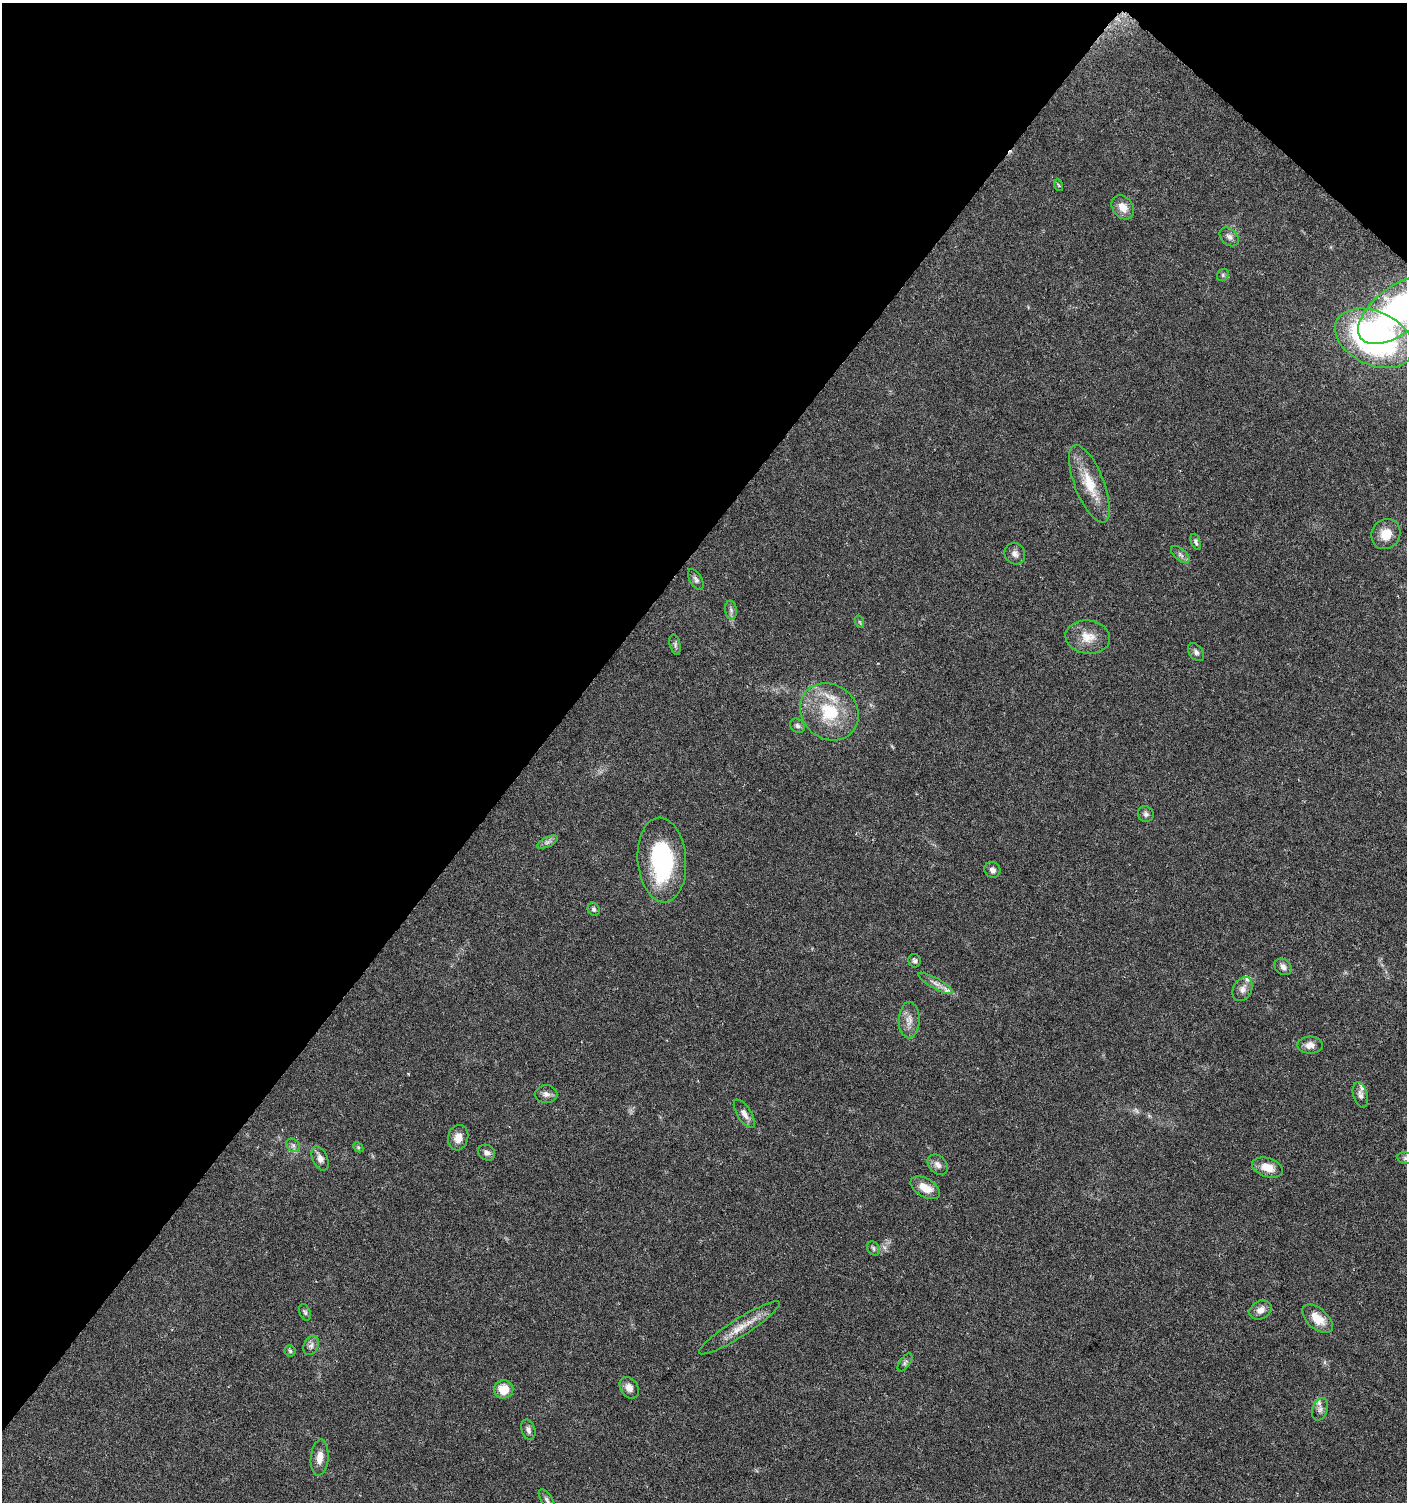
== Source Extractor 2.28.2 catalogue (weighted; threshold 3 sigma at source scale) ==
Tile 2 of 4 x 4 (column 2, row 1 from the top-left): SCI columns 1645-3049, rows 4504-6003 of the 6032 x 6014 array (HDU 1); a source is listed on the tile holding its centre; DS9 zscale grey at full resolution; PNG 1409 x 1504 px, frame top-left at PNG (2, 3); each listed source drawn as its Kron ellipse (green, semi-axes under 4 px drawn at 4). Shown black and unused: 40% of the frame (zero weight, under 5 of 9 exposures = <1% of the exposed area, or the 3 px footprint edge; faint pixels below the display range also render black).
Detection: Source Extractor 2.28.2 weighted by HDU 2 'WHT'; one run over the whole footprint, this tile lists its part. Background 0.0275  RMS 0.0024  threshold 0.00979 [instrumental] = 3 sigma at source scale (4.09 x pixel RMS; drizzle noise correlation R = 1.36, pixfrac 0.8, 0.0396/0.0396 arcsec/px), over >= 5 px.
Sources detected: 61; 1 too faint to see at this stretch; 1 inside a brighter object's white glare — neither listed nor drawn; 3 inside a brighter listed object's ellipse — not listed separately; the other 56 listed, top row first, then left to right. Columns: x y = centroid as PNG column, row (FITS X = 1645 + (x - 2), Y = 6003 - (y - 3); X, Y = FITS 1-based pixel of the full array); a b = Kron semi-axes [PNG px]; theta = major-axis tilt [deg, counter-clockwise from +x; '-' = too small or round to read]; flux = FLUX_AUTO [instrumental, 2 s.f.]
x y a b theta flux
1058 185 6 3 -69 0.29
1123 207 13 10 -52 2.2
1229 237 11 8 -44 0.98
1223 275 6 5 - 0.42
1398 310 47 23 37 49
1374 338 41 26 -25 63
1089 484 41 14 -68 6.7
1386 534 15 14 - 3.5
1196 542 8 4 -69 0.52
1015 554 11 10 - 1.1
1180 555 11 6 -42 0.75
696 579 11 6 -59 0.71
731 610 9 6 -81 0.72
860 622 6 4 -70 0.31
1088 637 22 16 -7 3.7
675 645 10 5 -76 0.57
1196 652 10 6 -55 0.81
829 712 31 27 -40 12
797 726 8 6 -37 0.61
1146 814 8 7 - 0.67
547 842 11 5 27 0.78
662 860 42 24 -85 22
992 870 8 7 - 0.92
594 909 7 5 -59 0.57
915 961 7 6 - 0.51
1283 967 9 7 -40 0.89
936 983 20 5 -29 1.5
1243 989 12 9 63 1.4
909 1020 18 10 89 2.1
1310 1045 13 8 2 1.5
546 1094 11 9 0 1.1
1360 1095 13 7 -74 0.94
744 1114 16 7 -58 1.3
458 1138 13 10 77 2
293 1145 7 6 - 0.63
358 1147 6 4 -46 0.25
487 1153 9 7 -34 0.9
320 1158 13 7 -65 1.4
1405 1158 8 6 -15 0.49
938 1165 12 8 -46 1.2
1267 1167 16 9 -17 3.1
925 1188 16 9 -29 3.3
873 1248 8 6 -56 0.52
1260 1310 12 9 28 1.6
305 1312 8 5 -70 0.49
1317 1319 18 10 -40 3.4
739 1328 47 9 32 4
311 1345 10 7 63 0.9
290 1351 5 5 - 0.36
905 1362 10 5 55 0.55
629 1388 11 8 -55 1.4
504 1389 10 9 - 4
1320 1409 11 7 72 1
528 1430 10 6 -74 0.85
320 1458 18 9 85 2.3
547 1500 12 5 -59 0.76
Isophote crosses this tile's border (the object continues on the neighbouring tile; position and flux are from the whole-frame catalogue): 3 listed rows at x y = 1398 310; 1405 1158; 547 1500